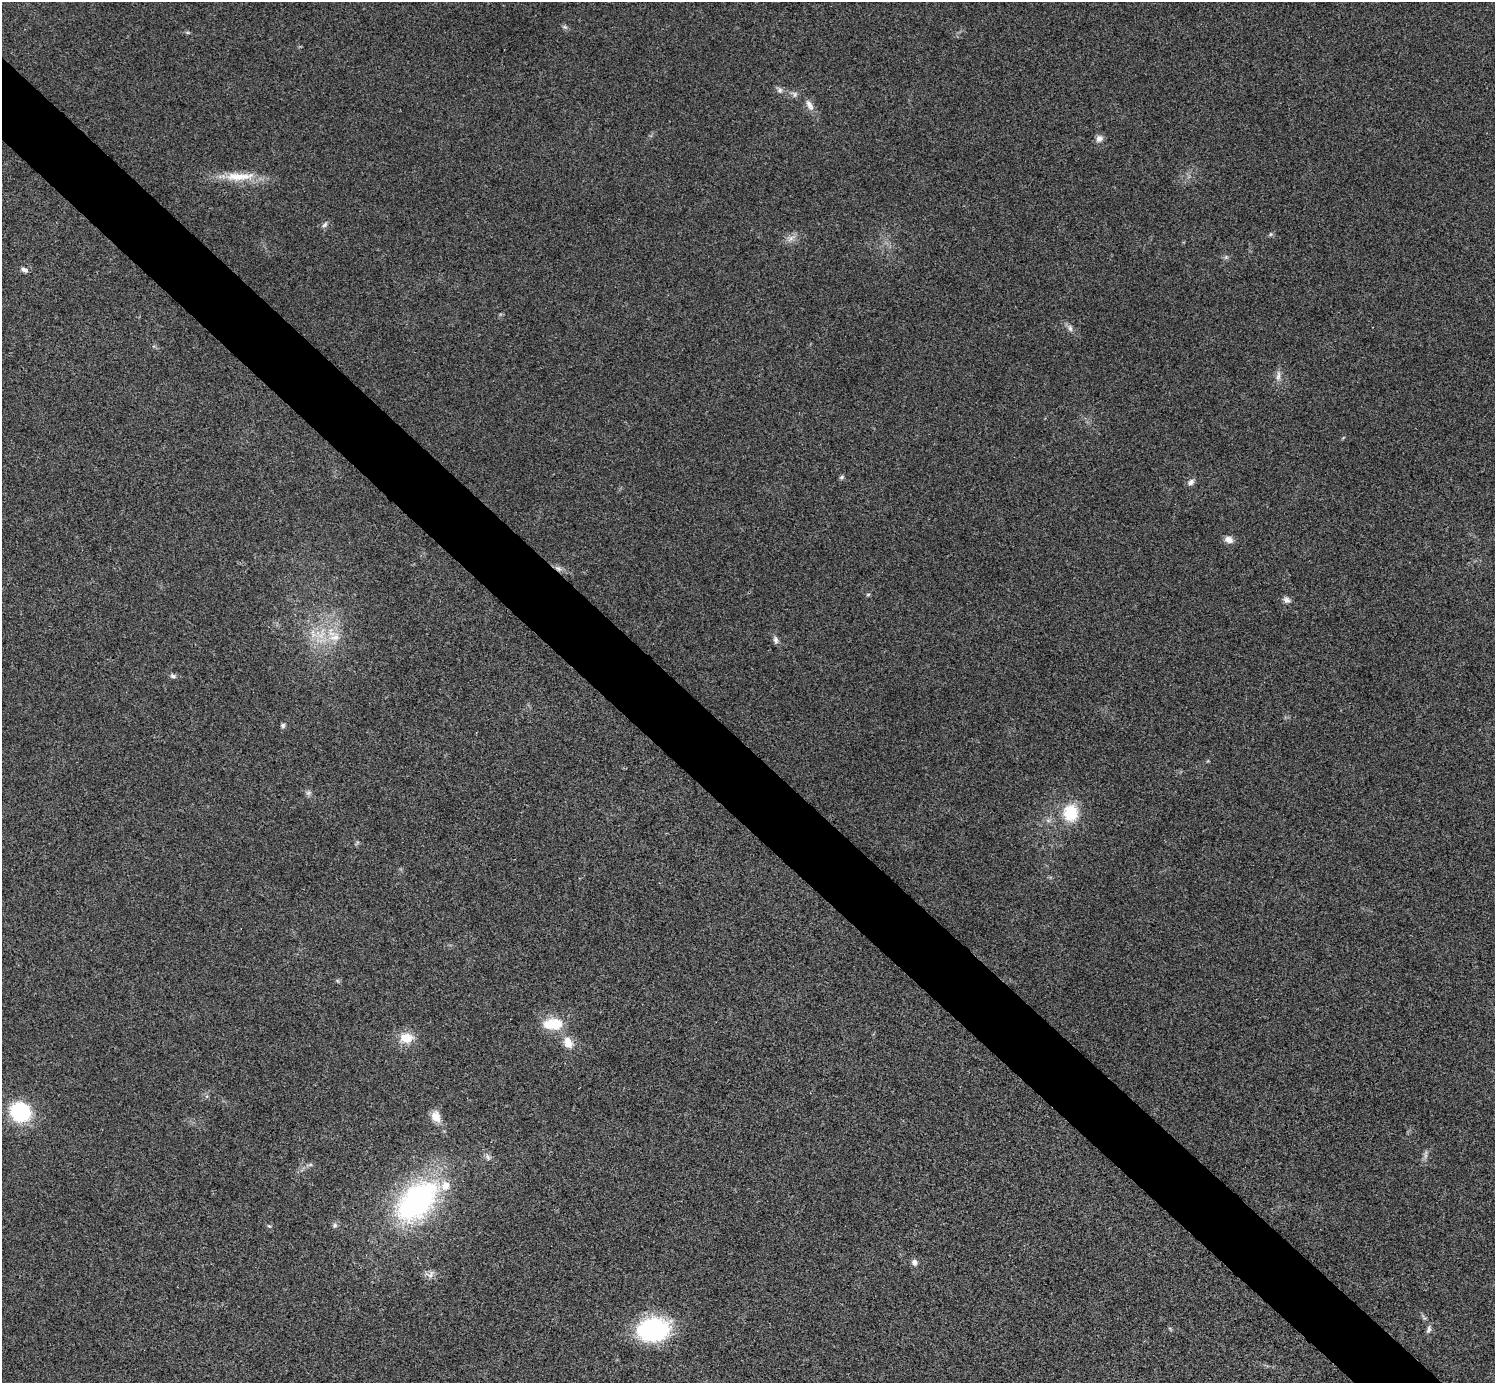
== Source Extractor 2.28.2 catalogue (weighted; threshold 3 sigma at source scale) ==
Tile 11 of 4 x 4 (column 3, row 3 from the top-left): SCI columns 2994-4486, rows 1682-3062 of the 5983 x 5983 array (HDU 1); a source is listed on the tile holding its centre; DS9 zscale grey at full resolution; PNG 1497 x 1385 px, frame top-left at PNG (2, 2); no overlay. Shown black and unused: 5% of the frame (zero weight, under 3 of 4 exposures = <1% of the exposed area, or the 3 px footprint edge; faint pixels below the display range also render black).
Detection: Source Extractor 2.28.2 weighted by HDU 2 'WHT'; one run over the whole footprint, this tile lists its part. Background 0.0211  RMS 0.0055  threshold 0.0246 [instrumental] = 3 sigma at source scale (4.5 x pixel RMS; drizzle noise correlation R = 1.50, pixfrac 1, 0.05/0.05 arcsec/px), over >= 5 px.
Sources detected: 42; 2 too faint to see at this stretch — not listed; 2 inside a brighter listed object's ellipse — not listed separately; the other 38 listed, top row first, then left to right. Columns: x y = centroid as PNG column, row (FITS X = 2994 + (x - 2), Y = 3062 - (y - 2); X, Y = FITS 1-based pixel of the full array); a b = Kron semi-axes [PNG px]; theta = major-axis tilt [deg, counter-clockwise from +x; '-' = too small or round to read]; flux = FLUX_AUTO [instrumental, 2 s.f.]
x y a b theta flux
565 27 8 5 -44 1.1
780 90 8 7 - 1.8
795 94 9 7 -42 1.9
809 105 17 8 -62 3.8
1099 138 9 8 - 2.7
239 176 47 11 2 15
325 225 9 6 49 1.6
1271 234 6 5 - 0.88
791 238 12 7 35 3.2
1226 257 6 5 - 1
24 270 9 5 -29 1.9
1070 328 10 6 -75 1.9
1278 376 17 6 84 3
842 477 6 5 - 1.1
1191 482 10 7 39 2.2
1229 540 11 8 -24 3.6
558 568 11 7 -32 2.5
868 594 6 4 3 0.69
1286 600 10 8 -38 2.2
335 637 19 13 9 11
776 640 10 6 -75 1.9
173 676 9 6 -15 1.5
283 725 6 5 - 1.1
1070 813 24 20 85 19
553 1024 27 15 0 16
406 1038 17 13 -2 9.9
568 1043 16 12 -35 6.7
20 1112 17 15 -34 48
436 1117 15 11 -70 6.2
488 1157 10 5 -69 1.7
310 1165 7 4 1 1
417 1200 53 31 46 120
335 1225 8 6 35 1.4
269 1226 7 3 -35 0.68
914 1262 8 7 - 2.3
430 1274 13 9 41 3
654 1329 36 26 8 54
1429 1329 11 5 71 1.8
Overlapping masked pixels (flux is a lower limit): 1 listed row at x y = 558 568